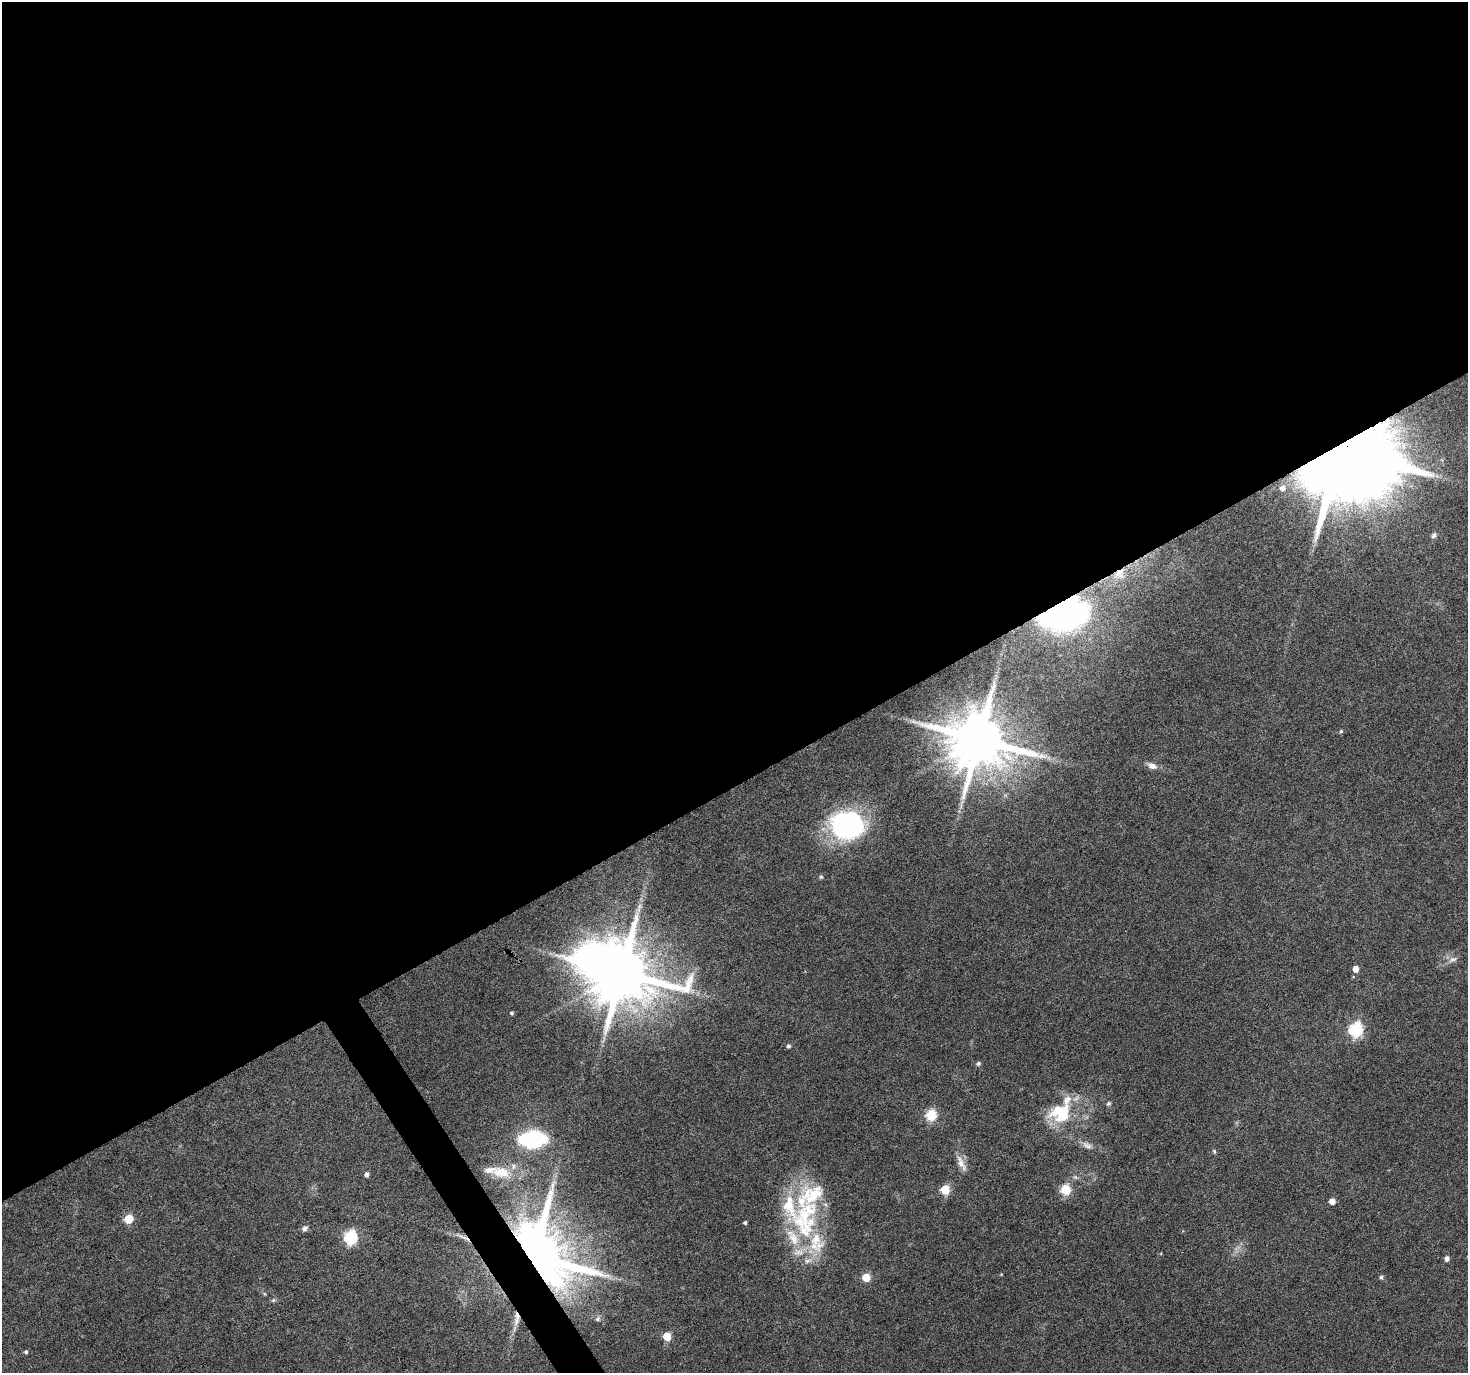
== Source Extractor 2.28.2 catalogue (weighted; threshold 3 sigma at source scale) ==
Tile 2 of 4 x 4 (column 2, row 1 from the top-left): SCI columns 1467-2932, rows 4227-5597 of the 5868 x 5773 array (HDU 1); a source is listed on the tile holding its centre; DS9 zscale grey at full resolution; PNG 1470 x 1375 px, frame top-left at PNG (2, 2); no overlay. Shown black and unused: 58% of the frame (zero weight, under 4 of 8 exposures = <1% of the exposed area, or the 3 px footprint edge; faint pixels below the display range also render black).
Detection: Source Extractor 2.28.2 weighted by HDU 2 'WHT'; one run over the whole footprint, this tile lists its part. Background 0.0491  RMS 0.0031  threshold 0.0126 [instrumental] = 3 sigma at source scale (4.09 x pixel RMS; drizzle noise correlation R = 1.36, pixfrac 0.8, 0.0396/0.0396 arcsec/px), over >= 5 px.
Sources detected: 56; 1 inside a brighter object's white glare — not listed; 8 inside a brighter listed object's ellipse — not listed separately; the other 47 listed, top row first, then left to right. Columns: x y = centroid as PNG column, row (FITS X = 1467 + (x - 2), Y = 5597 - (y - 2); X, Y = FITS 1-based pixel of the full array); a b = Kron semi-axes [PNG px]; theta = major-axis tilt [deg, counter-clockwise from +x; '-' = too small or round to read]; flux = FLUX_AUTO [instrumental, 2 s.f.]
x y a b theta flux
1340 451 23 18 11 8700
1282 488 4 4 - 1
1434 535 8 5 57 0.75
1119 573 13 12 - 2.8
1064 613 33 22 16 100
1341 731 5 5 - 0.38
979 739 15 15 - 2300
1152 766 12 7 -19 1.8
962 802 9 3 45 0.68
847 825 36 29 -9 46
821 877 6 5 - 0.42
1453 959 12 7 24 1.3
1356 969 5 5 - 2.9
622 972 16 15 - 2600
512 1013 4 4 - 0.49
1356 1030 7 6 - 45
788 1046 5 5 - 0.61
978 1063 5 5 - 0.64
1108 1104 6 5 - 0.55
1061 1113 33 27 11 16
931 1115 6 5 - 25
533 1139 19 11 2 39
1087 1145 15 8 -27 1.8
1214 1151 7 4 -65 0.41
961 1163 25 8 -63 2.6
499 1172 18 15 24 5.3
366 1174 5 4 - 0.96
1075 1177 6 5 - 0.56
1066 1189 5 5 - 18
945 1190 5 5 - 13
1332 1201 5 4 - 2.6
128 1219 5 5 - 11
805 1219 67 39 81 37
745 1222 4 4 - 0.51
305 1228 7 6 - 1
350 1237 6 6 - 42
465 1238 18 3 -28 1.3
535 1256 15 13 -46 3300
1447 1258 5 4 - 1.3
866 1277 5 5 - 8.6
1381 1277 5 5 - 0.59
265 1294 6 3 -71 0.32
273 1300 5 5 - 0.49
517 1316 13 6 -76 1.6
598 1319 7 6 - 0.65
667 1336 5 5 - 10
26 1352 5 4 - 0.52
Overlapping masked pixels (flux is a lower limit): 7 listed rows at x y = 1340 451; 1119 573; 1064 613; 979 739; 465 1238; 535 1256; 517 1316